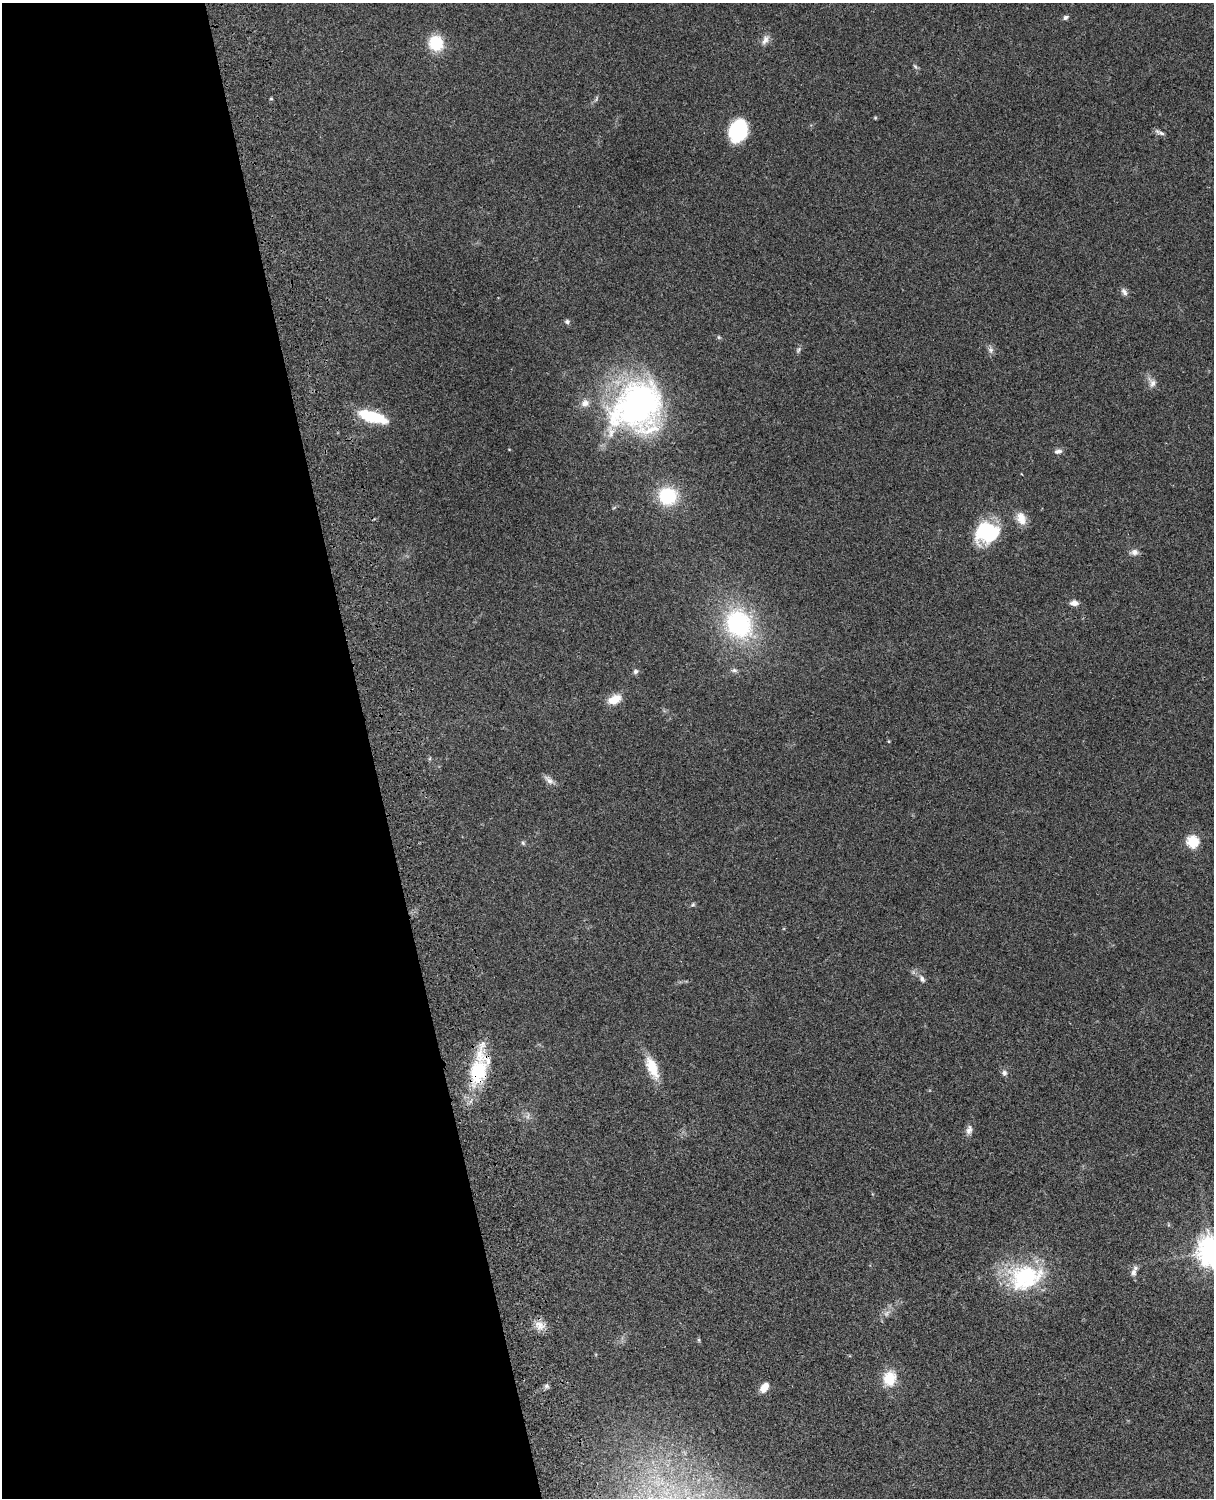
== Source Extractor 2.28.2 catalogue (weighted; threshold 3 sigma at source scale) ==
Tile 5 of 4 x 3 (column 1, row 2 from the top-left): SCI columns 121-1332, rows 1773-3268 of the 5088 x 4927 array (HDU 1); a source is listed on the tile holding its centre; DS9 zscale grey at full resolution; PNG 1216 x 1500 px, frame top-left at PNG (2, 3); no overlay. Shown black and unused: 31% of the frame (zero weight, under 3 of 4 exposures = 6% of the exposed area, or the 3 px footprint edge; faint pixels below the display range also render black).
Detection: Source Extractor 2.28.2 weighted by HDU 2 'WHT'; one run over the whole footprint, this tile lists its part. Background 0.0889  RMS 0.0061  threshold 0.0275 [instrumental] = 3 sigma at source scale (4.5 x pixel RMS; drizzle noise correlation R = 1.50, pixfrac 1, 0.05/0.05 arcsec/px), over >= 5 px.
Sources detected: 49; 3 inside a brighter listed object's ellipse — not listed separately; the other 46 listed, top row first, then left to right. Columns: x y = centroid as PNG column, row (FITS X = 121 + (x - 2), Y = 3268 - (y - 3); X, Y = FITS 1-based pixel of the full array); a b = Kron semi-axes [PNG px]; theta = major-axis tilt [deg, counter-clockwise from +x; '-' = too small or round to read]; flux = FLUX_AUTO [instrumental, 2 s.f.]
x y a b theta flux
1066 17 7 5 29 1.5
765 40 14 8 61 3.4
436 43 13 12 - 24
915 66 8 4 -54 1.2
271 99 5 3 - 0.57
875 118 5 4 - 0.6
738 130 20 15 70 42
1161 133 10 5 -16 1.9
1124 292 11 6 -59 2.2
567 322 7 6 - 1.4
798 350 9 5 60 1.3
991 350 9 7 -77 2.2
1152 383 15 10 -64 3.9
585 403 11 10 - 4.3
637 406 51 42 46 230
372 416 34 11 -17 25
1058 451 11 6 8 2.2
667 496 16 15 - 34
1021 518 17 11 -66 7.1
987 532 21 18 2 50
1134 552 10 8 -9 2.8
1074 603 10 7 -1 3.2
739 624 28 24 -59 78
734 670 9 6 -1 1.7
635 671 7 6 - 1.5
614 699 17 10 21 8.4
889 741 4 3 - 0.58
549 780 16 7 -43 3.2
1192 842 6 6 - 56
523 843 6 5 - 0.98
693 905 7 5 34 0.98
922 979 10 6 -55 2.3
652 1068 27 11 -68 15
478 1072 31 20 74 35
1004 1073 8 7 - 2
528 1116 9 4 77 1.4
969 1130 14 8 75 3
1212 1251 10 9 - 760
1133 1272 10 8 85 2.6
1025 1277 48 33 13 53
886 1313 10 7 63 2.7
539 1325 16 11 -33 5.6
699 1340 6 4 -72 0.77
889 1378 17 13 77 15
546 1386 7 5 0 1.4
764 1387 11 7 53 6.5
Overlapping masked pixels (flux is a lower limit): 1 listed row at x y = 478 1072
Isophote crosses this tile's border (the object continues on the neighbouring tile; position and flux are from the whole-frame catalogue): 1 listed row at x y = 1212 1251